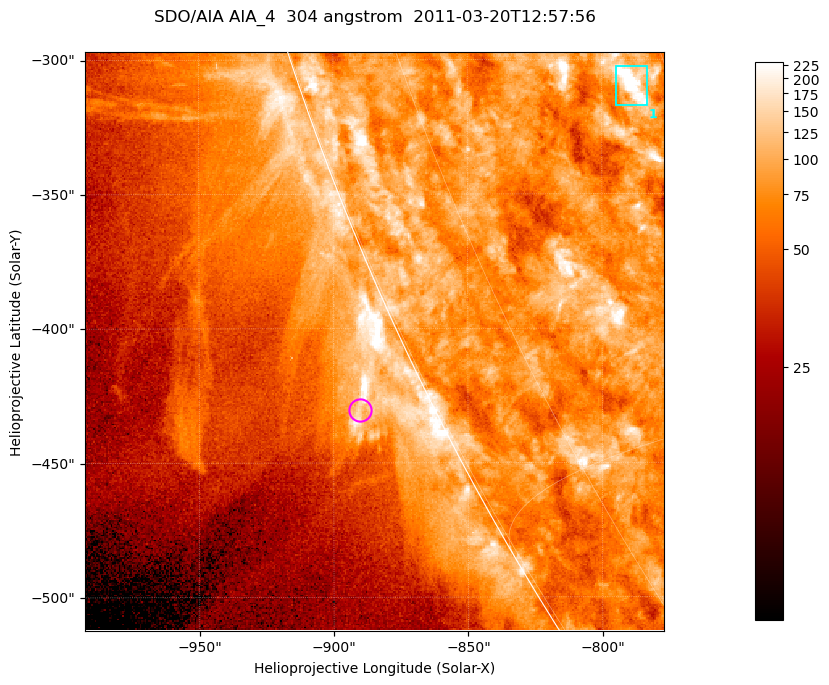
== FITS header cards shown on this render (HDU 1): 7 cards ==
TELESCOP= 'SDO/AIA '           / For AIA: SDO/AIA
INSTRUME= 'AIA_4   '           / For AIA: AIA_ATA1, AIA_ATA2, AIA_ATA3 or AIA_AT
WAVELNTH=                  304 / [angstrom] Wavelength
WAVEUNIT= 'angstrom'           / Wavelength unit: angstrom
DATE-OBS= '2011-03-20T12:57:56.123' / [ISO] Date when observation started; ISO 8
CTYPE1  = 'HPLN-TAN'           / CTYPE1; Typically HPLN
CTYPE2  = 'HPLT-TAN'           / CTYPE2; Typically HPLT

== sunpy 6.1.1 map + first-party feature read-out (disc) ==
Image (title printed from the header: SDO/AIA AIA_4  304 angstrom  2011-03-20T12:57:56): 359 x 359 px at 0.6 arcsec/px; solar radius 964 arcsec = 1606 px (partial field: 0.7% of the solar disc is inside the frame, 44% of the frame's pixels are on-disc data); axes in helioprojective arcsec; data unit not stated in the header (colour bar unlabelled)
Orientation: roll -0.132 deg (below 1 deg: not rotated)
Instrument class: DISC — disc imager (sunpy class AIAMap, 304 A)
Bright regions (active regions / flare kernels): reference = the on-disc median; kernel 3 px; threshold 5 sigma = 122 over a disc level ~79.2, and >= 1.15x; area >= 128 px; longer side >= 4 px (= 2.4 arcsec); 1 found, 1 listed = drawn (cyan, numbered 1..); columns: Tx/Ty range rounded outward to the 2 arcsec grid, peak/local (2 s.f.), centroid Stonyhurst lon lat
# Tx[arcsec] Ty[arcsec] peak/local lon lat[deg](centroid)
1 -796..-782 -318..-302 4.9 -62 -22
Off-limb structures (1.02-1.3 R_sun): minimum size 64 px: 8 found; the strongest spans PA ~115 deg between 1.02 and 1.03 R_sun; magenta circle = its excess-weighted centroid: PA ~115 deg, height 1.03 R_sun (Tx ~-890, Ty ~-430 arcsec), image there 1.9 x the reference